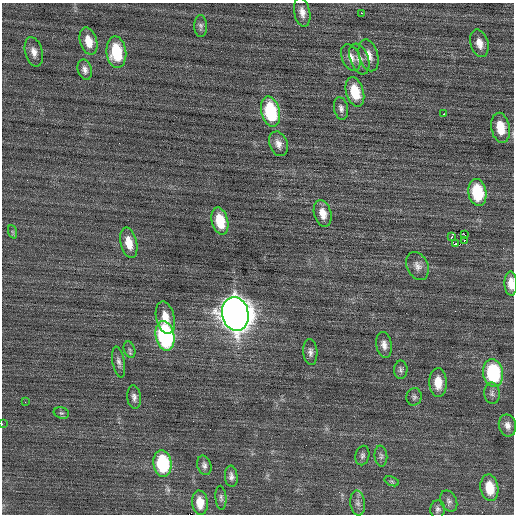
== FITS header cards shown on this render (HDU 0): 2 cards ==
NAXIS1  =                  512 / Axis length
NAXIS2  =                  512 / Axis length

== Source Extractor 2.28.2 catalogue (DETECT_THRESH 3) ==
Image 512 x 512 px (HDU 0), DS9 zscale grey, 1 PNG px = 1 image px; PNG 516 x 516 px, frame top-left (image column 1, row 512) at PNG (2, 3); each listed source drawn as its Kron ellipse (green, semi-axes under 4 px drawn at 4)
Background 0.0934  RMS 0.74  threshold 2.21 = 3 sigma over >= 5 px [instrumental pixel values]
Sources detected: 57; all 57 listed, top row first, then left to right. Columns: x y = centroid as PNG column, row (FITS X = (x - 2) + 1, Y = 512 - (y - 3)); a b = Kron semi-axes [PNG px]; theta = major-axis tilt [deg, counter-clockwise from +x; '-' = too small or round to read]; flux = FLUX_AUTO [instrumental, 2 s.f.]
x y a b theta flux
302 12 15 8 -78 370
361 13 2 2 - 290
201 26 11 6 -89 150
88 41 14 8 -74 690
479 43 14 9 -74 450
34 52 15 8 -76 360
116 52 16 10 -84 2400
369 55 16 9 -75 490
351 57 14 8 -67 380
359 59 16 9 -70 390
85 70 10 7 -75 240
355 92 15 8 -74 1300
341 108 11 7 -78 200
270 111 15 9 -76 3500
444 114 2 2 - 280
500 128 15 9 -79 1100
278 144 13 9 -69 360
477 192 13 9 -80 2600
323 213 13 8 -74 550
220 221 14 8 -76 1500
13 232 7 4 -70 81
465 235 3 2 - 5600
451 237 2 2 - 4600
465 240 3 2 - 36
129 243 16 8 -77 740
455 244 3 2 - 87
417 266 14 10 -64 370
511 284 12 6 -87 520
235 314 17 13 -77 79000
165 318 16 9 -76 700
165 336 15 9 -79 8200
384 345 13 7 -79 310
130 350 8 5 -70 120
310 352 13 7 -86 220
119 362 16 6 -80 220
401 370 9 6 88 150
493 373 14 10 -82 4300
438 383 14 8 -88 750
492 393 11 7 -84 220
134 397 12 7 -84 220
414 397 9 7 76 150
25 402 2 2 - 21
61 413 8 5 -18 110
2 424 3 2 - 71
507 425 11 8 -78 290
362 456 10 7 78 160
381 456 10 6 -84 160
162 463 13 9 -83 3500
204 465 10 7 -73 190
231 476 11 6 -84 210
392 481 7 4 -20 89
489 488 13 9 -81 1100
221 498 12 5 -86 150
449 501 11 8 -64 200
200 503 12 8 -85 760
358 503 12 7 -83 240
438 509 9 7 85 160
At the frame edge (FLAGS 8, measured only in part): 2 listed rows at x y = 511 284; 2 424